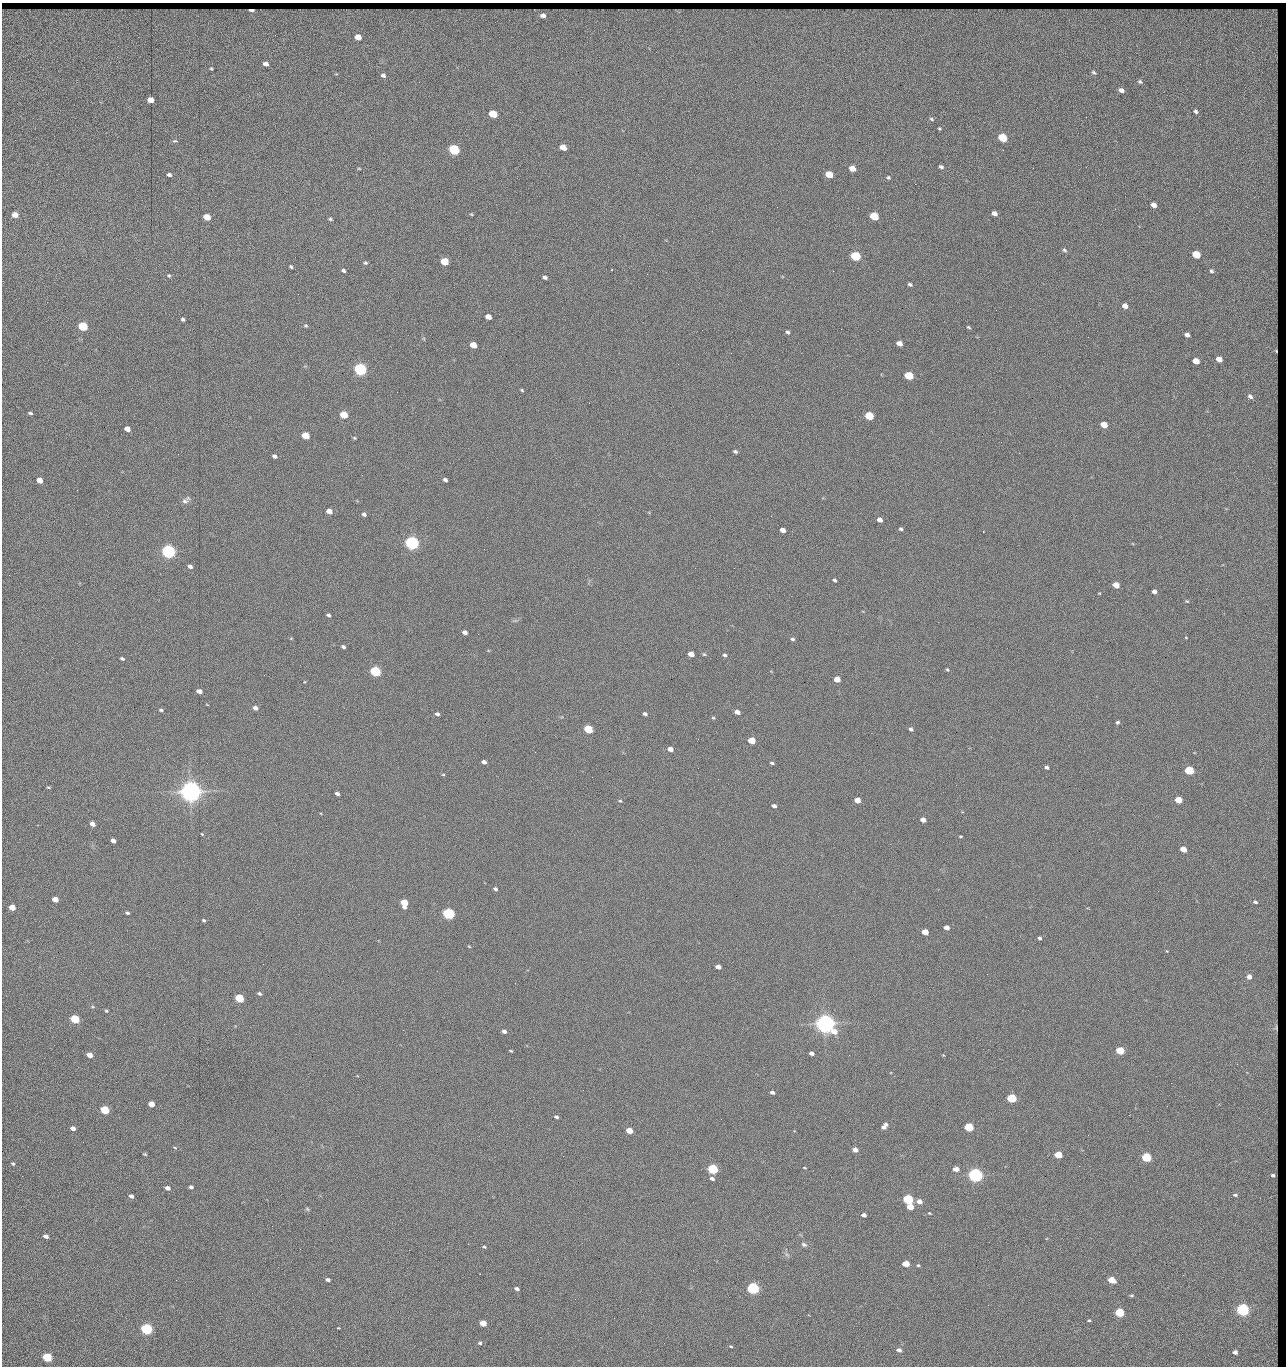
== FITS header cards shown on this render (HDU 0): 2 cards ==
NAXIS1  =                 1284 / length of data axis 1
NAXIS2  =                 1364 / length of data axis 2

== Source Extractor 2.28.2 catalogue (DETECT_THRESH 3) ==
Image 1284 x 1364 px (HDU 0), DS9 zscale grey, 1 PNG px = 1 image px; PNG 1288 x 1368 px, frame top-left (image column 1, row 1364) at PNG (2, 3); no overlay
Background 151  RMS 15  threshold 44.9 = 3 sigma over >= 5 px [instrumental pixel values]
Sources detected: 289; all 289 listed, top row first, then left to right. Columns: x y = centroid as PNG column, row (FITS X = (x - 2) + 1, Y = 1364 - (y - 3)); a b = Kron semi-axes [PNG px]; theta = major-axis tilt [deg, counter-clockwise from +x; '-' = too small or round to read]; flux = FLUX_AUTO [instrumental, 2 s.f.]
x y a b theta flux
251 10 5 3 - 4.1e+03
543 15 7 6 - 4.5e+03
358 37 5 4 - 1.3e+04
1180 42 3 2 - 1.1e+03
1274 48 45 10 -87 3.1e+03
265 64 5 4 - 5.0e+03
211 69 3 3 - 1.1e+03
1094 72 5 3 - 1.6e+03
383 75 5 4 - 2.5e+03
1140 82 6 5 - 1.7e+03
1121 90 5 4 - 4.2e+03
150 100 5 4 - 1.4e+04
1196 111 4 3 - 1.7e+03
493 114 6 5 - 4.2e+04
931 119 6 4 -29 1.4e+03
939 129 3 3 - 1.0e+03
1171 129 3 2 - 7.7e+02
1003 138 6 5 - 6.0e+04
175 141 5 3 - 2.3e+03
563 147 5 4 - 1.5e+04
454 150 6 5 - 1.6e+05
1275 153 20 4 -88 3.2e+03
941 167 5 4 - 2.2e+03
359 168 5 3 - 9.3e+02
852 168 5 4 - 1.2e+04
1033 168 2 2 - 1.2e+03
829 174 6 4 -23 2.7e+04
169 175 4 4 - 2.5e+03
888 177 5 5 - 1.4e+03
915 184 2 2 - 1.2e+04
1154 205 5 4 - 6.5e+03
1275 205 5 4 - 1.8e+03
777 207 2 2 - 3.9e+02
1115 209 2 2 - 5.8e+02
994 213 5 4 - 5.7e+03
471 214 4 4 - 1.0e+03
15 215 5 4 - 1.1e+04
874 216 6 5 - 5.1e+04
207 217 5 4 - 2.0e+04
330 219 5 4 - 1.5e+03
1064 250 6 5 - 1.7e+03
1196 255 5 4 - 4.2e+04
855 256 6 5 - 1.0e+05
1276 256 12 3 90 2.6e+03
444 261 5 4 - 4.0e+04
365 263 5 4 - 1.5e+03
291 267 4 3 - 1.6e+03
343 271 4 3 - 1.8e+03
833 271 2 2 - 1.8e+04
1211 271 4 3 - 1.3e+03
169 275 5 4 - 1.5e+03
545 277 4 3 - 2.7e+03
1274 279 6 3 7 1.6e+03
910 284 5 4 - 1.9e+03
1275 288 5 3 - 1.4e+03
298 294 2 2 - 5.0e+02
1125 306 5 4 - 7.5e+03
1275 310 4 3 - 1.2e+03
488 317 5 4 - 9.2e+03
1274 318 7 2 -59 1.7e+03
183 319 4 3 - 1.9e+03
83 326 5 5 - 1.0e+05
306 326 5 4 - 1.4e+03
968 327 5 3 - 1.2e+03
702 330 2 2 - 2.0e+03
788 332 5 4 - 2.0e+03
1187 335 5 4 - 4.0e+03
899 343 5 4 - 7.6e+03
473 345 5 4 - 1.6e+04
1275 349 12 5 86 4.1e+03
1219 359 5 4 - 9.3e+03
1196 361 5 4 - 1.5e+04
360 369 6 5 - 3.0e+05
1275 373 9 4 -88 3.3e+03
909 376 6 5 - 5.8e+04
522 390 4 3 - 1.2e+03
1250 396 7 5 -38 3.2e+03
1248 399 3 2 - 1.0e+03
1275 399 15 4 -77 2.2e+03
1273 409 9 8 - 2.9e+03
30 413 5 3 - 1.6e+03
344 415 5 4 - 3.7e+04
869 416 5 5 - 6.0e+04
1104 425 5 4 - 1.8e+04
127 429 5 4 - 8.5e+03
305 436 5 4 - 2.9e+04
354 438 4 3 - 1.2e+03
1275 439 8 2 81 2.2e+03
1001 442 2 2 - 2.2e+03
735 451 4 3 - 1.8e+03
1019 453 2 2 - 4.5e+02
178 454 2 2 - 2.0e+03
275 456 4 4 - 3.3e+03
1275 463 16 4 -72 2.9e+03
39 480 5 4 - 1.2e+04
445 480 4 3 - 2.6e+03
1275 483 6 4 -84 2.1e+03
77 490 2 2 - 7.0e+02
185 501 9 8 - 4.0e+03
1275 509 8 3 72 1.9e+03
329 511 5 4 - 9.7e+03
364 514 5 4 - 2.5e+03
880 520 5 4 - 5.5e+03
901 529 4 3 - 1.8e+03
783 530 5 4 - 8.4e+03
1275 538 11 4 89 3.9e+03
412 543 6 5 - 5.0e+05
484 549 2 2 - 1.7e+03
168 551 6 5 - 5.3e+05
190 566 5 4 - 3.8e+03
734 568 2 2 - 4.9e+02
1274 576 19 6 86 5.4e+03
834 580 4 4 - 1.8e+03
1116 585 5 4 - 1.4e+04
1154 591 5 4 - 3.9e+03
1099 593 4 2 - 7.1e+02
1187 601 5 3 - 1.0e+03
1273 612 6 3 5 1.7e+03
328 615 4 3 - 2.0e+03
465 632 5 4 - 4.3e+03
1186 637 3 2 - 1.1e+03
291 638 5 3 - 7.3e+02
792 639 5 4 - 1.7e+03
1275 639 16 4 87 3.5e+03
343 647 4 3 - 2.1e+03
691 654 5 4 - 1.0e+04
704 654 5 4 - 1.2e+03
725 655 5 4 - 1.8e+03
1275 658 6 3 82 2.1e+03
122 659 4 3 - 1.7e+03
947 670 5 4 - 1.1e+03
375 671 5 5 - 1.6e+05
1274 671 8 3 44 9.6e+02
837 679 5 4 - 1.4e+04
1274 681 16 6 -90 4.5e+03
199 691 5 4 - 7.0e+03
1275 699 11 3 77 2.5e+03
255 708 5 4 - 4.2e+03
161 710 4 3 - 1.7e+03
737 712 5 4 - 6.2e+03
437 714 5 4 - 2.5e+03
645 714 5 4 - 2.4e+03
713 718 5 4 - 1.2e+03
1118 722 4 4 - 1.8e+03
588 729 5 4 - 6.4e+04
911 729 5 4 - 2.4e+03
1275 738 11 3 -76 2.5e+03
751 740 5 4 - 2.7e+04
670 749 5 4 - 7.5e+03
535 752 2 2 - 2.1e+03
484 762 4 4 - 4.3e+03
772 763 4 3 - 1.7e+03
1047 767 5 4 - 2.0e+03
698 768 2 2 - 1.4e+03
1189 770 5 5 - 7.6e+04
443 775 5 3 - 9.8e+02
718 779 2 2 - 1.7e+03
48 787 5 3 - 1.1e+03
1275 790 22 4 -90 5.2e+03
191 792 7 6 - 1.5e+06
337 793 4 3 - 2.6e+03
857 800 5 4 - 1.1e+04
1178 800 5 4 - 2.5e+04
620 801 4 4 - 1.1e+03
774 806 5 4 - 3.0e+03
1274 815 9 4 -71 3.6e+03
923 820 5 4 - 7.9e+03
92 824 5 4 - 6.8e+03
202 834 3 2 - 7.7e+02
960 836 5 2 - 1.0e+03
1274 838 7 4 58 2.2e+03
113 841 4 4 - 4.0e+03
1183 849 5 4 - 1.5e+04
1275 863 10 3 -89 3.5e+03
1275 881 5 3 - 1.8e+03
495 889 5 4 - 2.0e+03
55 899 5 4 - 1.2e+04
1255 902 7 5 -19 2.8e+03
404 903 6 5 - 2.7e+04
12 907 5 4 - 1.6e+04
127 913 5 3 - 1.9e+03
449 914 5 5 - 2.4e+05
203 920 4 3 - 1.4e+03
947 928 5 4 - 5.7e+03
1276 929 12 3 -90 2.0e+03
925 932 5 4 - 1.9e+04
1039 938 4 4 - 1.8e+03
469 946 5 3 - 8.7e+02
1276 954 6 2 -78 1.4e+03
718 967 5 4 - 6.4e+03
1249 977 5 4 - 7.5e+03
515 983 2 2 - 1.4e+03
1276 986 11 4 82 1.9e+03
259 993 5 4 - 2.0e+03
239 998 5 4 - 6.1e+04
93 1007 5 3 - 1.1e+03
106 1011 4 4 - 1.2e+03
75 1019 5 4 - 7.7e+04
825 1024 7 6 - 1.3e+06
403 1030 2 2 - 3.5e+03
1274 1030 29 6 -88 1.0e+04
504 1031 5 4 - 4.3e+03
511 1051 4 3 - 1.0e+03
1120 1051 5 4 - 4.8e+04
811 1053 4 4 - 3.6e+03
90 1055 5 4 - 1.1e+04
849 1055 2 2 - 9.2e+02
943 1055 4 3 - 8.1e+02
1237 1064 2 2 - 1.2e+03
1171 1083 2 2 - 1.7e+03
772 1092 5 3 - 3.3e+03
1274 1096 7 5 76 2.4e+03
1011 1098 5 4 - 8.8e+04
151 1104 5 4 - 1.2e+04
105 1110 5 4 - 6.5e+04
1274 1112 10 5 -72 3.8e+03
556 1117 5 3 - 2.0e+03
721 1119 2 2 - 6.6e+02
1275 1122 6 3 72 1.8e+03
884 1126 8 5 51 5.1e+03
969 1127 5 4 - 7.3e+04
73 1128 5 4 - 5.2e+03
629 1131 5 4 - 2.0e+04
1088 1135 2 2 - 4.5e+02
83 1142 2 2 - 1.6e+03
1275 1142 6 2 -68 1.9e+03
175 1147 5 2 - 9.1e+02
855 1150 5 4 - 7.4e+03
145 1154 4 3 - 1.1e+03
1058 1155 5 4 - 3.2e+04
563 1156 2 2 - 6.3e+02
1146 1157 5 4 - 9.8e+04
13 1163 5 3 - 1.3e+03
1079 1166 2 2 - 1.2e+03
804 1168 4 2 - 8.4e+02
712 1169 5 4 - 1.5e+05
956 1169 5 4 - 8.0e+03
975 1175 5 5 - 6.1e+05
1273 1175 6 5 - 4.6e+03
22 1176 2 2 - 1.7e+03
712 1179 5 4 - 2.8e+03
191 1187 4 4 - 2.3e+03
168 1188 4 4 - 4.4e+03
1275 1189 4 3 - 1.2e+03
1235 1195 3 3 - 1.4e+03
131 1196 4 3 - 3.4e+03
1271 1197 12 6 19 2.8e+03
908 1199 5 4 - 1.5e+05
919 1201 6 5 - 6.7e+03
910 1207 5 4 - 1.6e+04
307 1209 6 5 - 1.3e+03
929 1213 3 2 - 9.0e+02
864 1215 4 4 - 4.2e+03
1273 1217 10 7 73 4.1e+03
272 1226 2 2 - 1.4e+03
46 1236 5 4 - 4.4e+03
468 1244 2 2 - 4.8e+03
804 1245 8 5 -22 2.5e+03
484 1247 4 3 - 1.2e+03
300 1249 3 2 - 1.2e+03
409 1250 2 2 - 3.6e+03
787 1255 7 4 -19 1.9e+03
906 1264 5 4 - 1.9e+04
1275 1264 13 4 -74 2.8e+03
918 1265 4 3 - 1.3e+03
480 1274 2 2 - 5.9e+02
328 1280 5 4 - 2.6e+03
1112 1280 5 4 - 2.7e+04
753 1288 5 5 - 3.1e+05
517 1289 5 3 - 3.1e+03
1272 1290 11 3 -46 2.1e+03
1132 1295 5 3 - 1.3e+03
988 1305 3 2 - 1.9e+03
1243 1310 5 5 - 3.6e+05
1119 1312 5 4 - 7.9e+04
614 1318 2 2 - 5.1e+02
1089 1320 4 3 - 1.4e+03
1275 1322 5 4 - 1.4e+03
483 1323 5 4 - 1.8e+04
338 1328 4 3 - 7.5e+02
146 1329 5 5 - 2.4e+05
480 1343 5 4 - 1.5e+03
731 1346 4 3 - 1.2e+03
313 1350 3 2 - 8.8e+02
899 1350 5 4 - 4.1e+03
1235 1352 4 4 - 4.3e+03
1276 1352 11 3 -90 2.1e+03
47 1357 5 4 - 9.4e+04
1275 1364 4 2 - 8.2e+02

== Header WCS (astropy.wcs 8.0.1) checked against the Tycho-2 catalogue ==
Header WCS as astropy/WCSLIB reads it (CRVAL/CRPIX/CD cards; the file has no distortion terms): RA---TAN/DEC--TAN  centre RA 15:41:43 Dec +51:58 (235.43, +51.97 deg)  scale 1.26 arcsec/px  FOV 26.9' x 28.5'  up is +92 deg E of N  parity flipped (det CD > 0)
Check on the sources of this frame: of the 60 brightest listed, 9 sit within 2.0 arcsec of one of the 16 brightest Tycho-2 stars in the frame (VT <= 12.38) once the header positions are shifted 0.50 arcsec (0.37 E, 0.34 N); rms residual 0.96 arcsec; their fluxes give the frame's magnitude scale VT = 25.23 - 2.5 log10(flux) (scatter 0.20 mag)
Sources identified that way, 9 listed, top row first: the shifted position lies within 2.0 arcsec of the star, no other Tycho-2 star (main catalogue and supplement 1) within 4.0 arcsec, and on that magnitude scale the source's flux lands within +1.5 / -3 mag of the star's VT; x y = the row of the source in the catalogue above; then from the Tycho-2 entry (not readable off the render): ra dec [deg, ICRS J2000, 3 dp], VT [Tycho-2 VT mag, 2 dp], TYC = Tycho-2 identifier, HIP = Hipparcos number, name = IAU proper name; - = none
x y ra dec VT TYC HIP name
360 369 235.614 +52.064 11.61 3489-1132-1 - -
412 543 235.514 +52.049 11.19 3489-1407-1 - -
191 792 235.378 +52.130 9.31 3489-1322-1 76850 -
449 914 235.303 +52.042 11.52 3489-958-1 - -
825 1024 235.232 +51.912 9.59 3489-824-1 - -
975 1175 235.143 +51.862 10.97 3489-1016-1 - -
908 1199 235.131 +51.886 12.29 3489-908-1 - -
753 1288 235.084 +51.941 11.45 3489-1346-1 - -
1243 1310 235.062 +51.771 11.53 3489-1453-1 - -